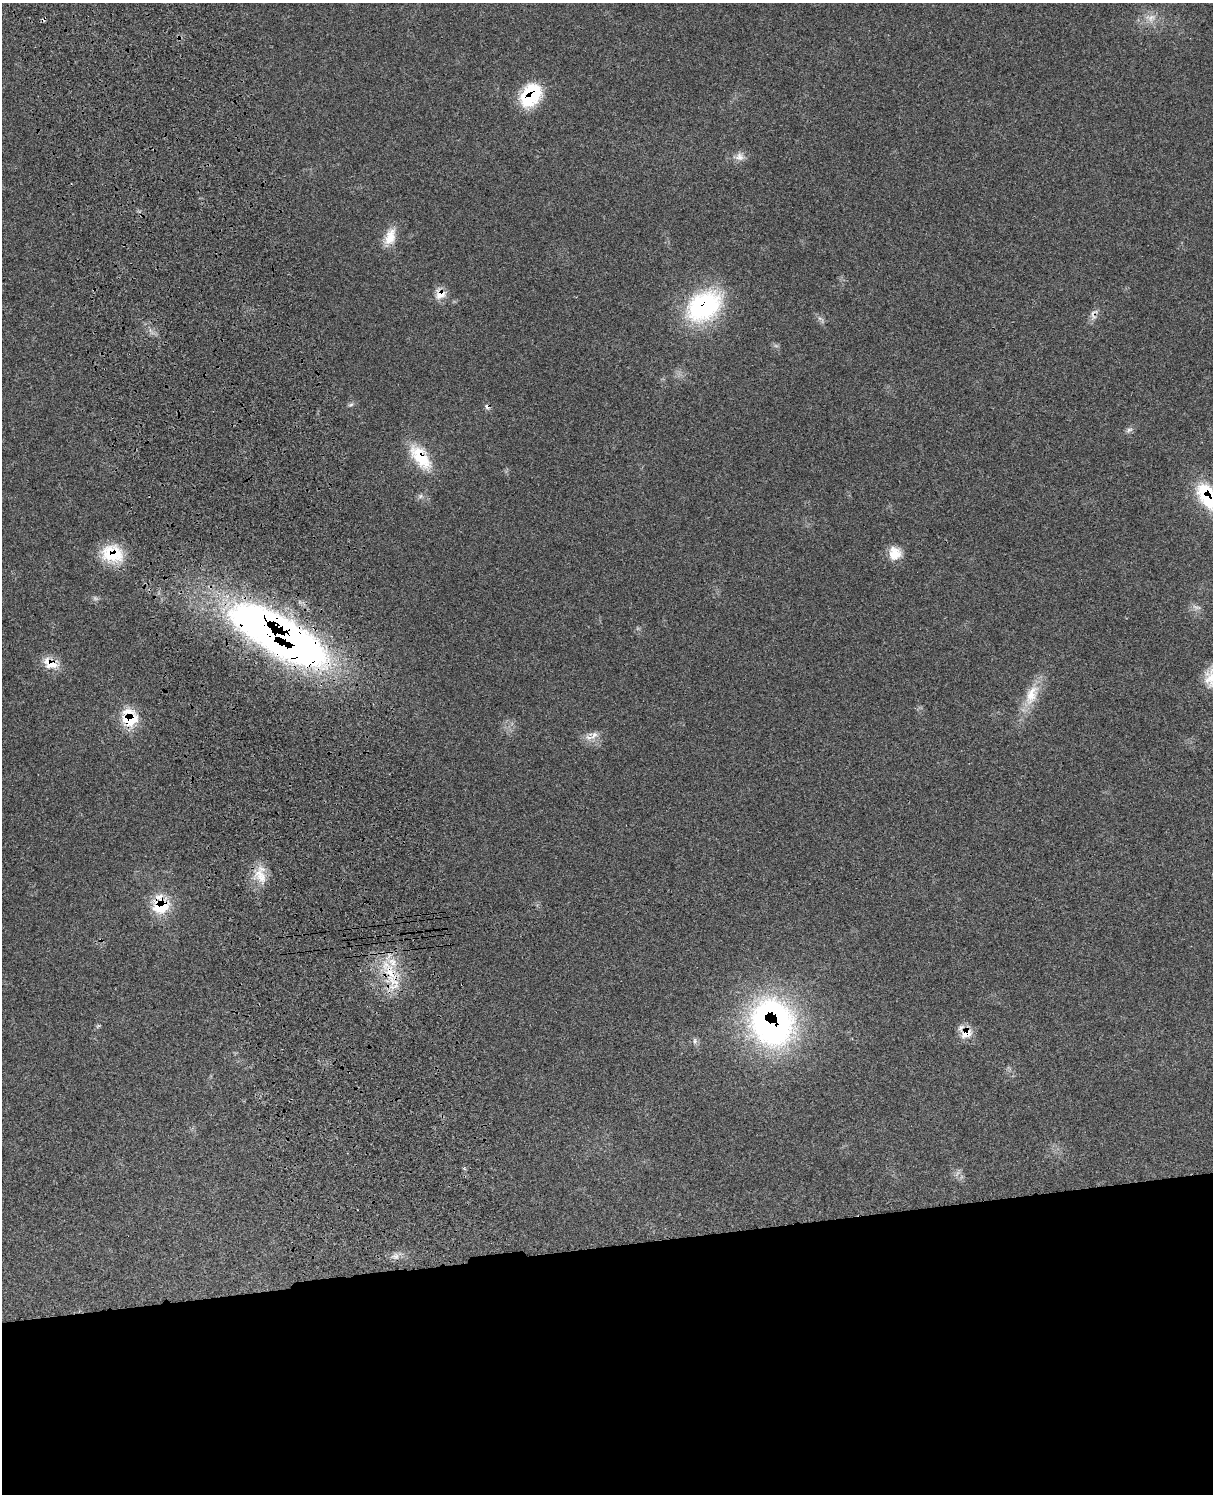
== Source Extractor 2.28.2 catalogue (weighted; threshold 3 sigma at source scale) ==
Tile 11 of 4 x 3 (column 3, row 3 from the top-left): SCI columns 2544-3754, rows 284-1775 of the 5077 x 4925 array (HDU 1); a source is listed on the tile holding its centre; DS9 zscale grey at full resolution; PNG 1215 x 1496 px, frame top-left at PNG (2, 3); no overlay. Shown black and unused: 17% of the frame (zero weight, under 3 of 4 exposures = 6% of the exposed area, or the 3 px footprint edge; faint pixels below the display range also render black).
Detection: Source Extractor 2.28.2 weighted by HDU 2 'WHT'; one run over the whole footprint, this tile lists its part. Background 0.0987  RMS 0.0063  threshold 0.0285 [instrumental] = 3 sigma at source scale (4.5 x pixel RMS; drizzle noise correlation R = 1.50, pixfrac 1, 0.05/0.05 arcsec/px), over >= 5 px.
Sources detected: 31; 2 too faint to see at this stretch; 2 cosmic-ray / hot-pixel residue — not listed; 1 inside a brighter listed object's ellipse — not listed separately; the other 26 listed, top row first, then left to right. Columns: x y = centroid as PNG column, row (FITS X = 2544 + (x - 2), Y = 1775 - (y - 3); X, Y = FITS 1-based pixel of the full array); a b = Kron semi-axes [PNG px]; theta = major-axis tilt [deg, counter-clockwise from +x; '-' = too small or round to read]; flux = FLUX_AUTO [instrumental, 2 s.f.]
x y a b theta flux
1151 18 14 10 14 6.4
530 95 27 19 51 36
739 157 12 11 - 4.1
390 237 23 13 70 10
440 294 15 13 9 7.1
704 306 44 31 34 74
351 405 8 4 9 1.2
487 407 8 6 -42 2
1129 430 10 5 23 2
421 457 37 17 -53 25
420 496 8 6 23 1.8
1208 497 38 19 -56 45
895 553 16 15 - 10
112 554 27 21 -13 24
278 635 103 33 -30 470
50 663 23 13 -24 10
1032 695 33 16 67 16
129 718 22 18 -75 22
594 735 13 7 57 3.7
260 875 28 16 -79 12
161 905 23 20 -70 25
391 975 47 13 -67 24
772 1023 52 46 -69 200
966 1033 18 12 51 8.5
695 1041 10 4 -86 1.4
396 1256 9 4 -8 2.3
Overlapping masked pixels (flux is a lower limit): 14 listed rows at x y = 530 95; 440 294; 704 306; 487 407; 421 457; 1208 497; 112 554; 278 635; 50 663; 129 718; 161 905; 391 975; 772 1023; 966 1033
Isophote crosses this tile's border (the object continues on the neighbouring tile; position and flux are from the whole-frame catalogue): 1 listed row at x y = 1208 497